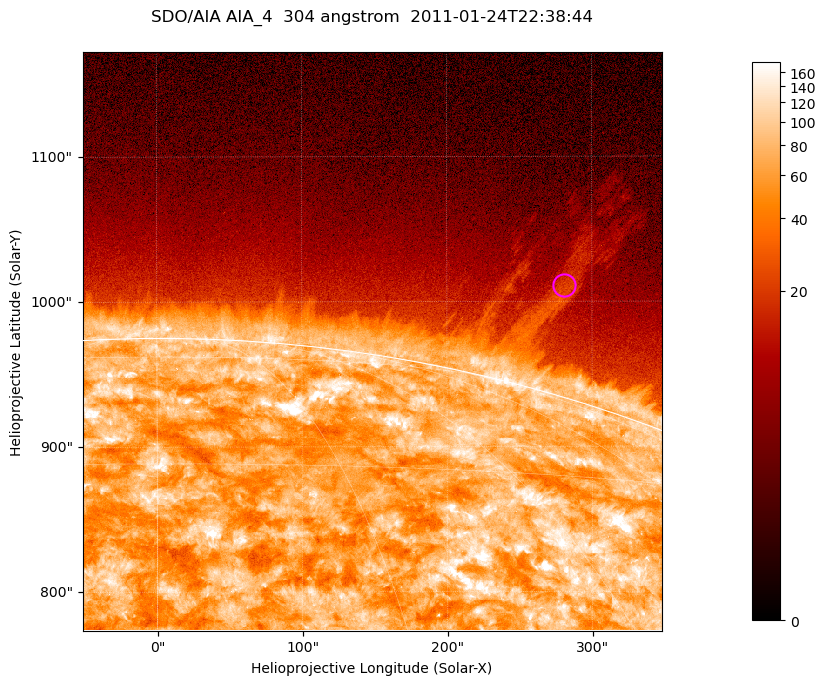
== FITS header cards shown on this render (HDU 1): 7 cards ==
TELESCOP= 'SDO/AIA '           / For AIA: SDO/AIA
INSTRUME= 'AIA_4   '           / For AIA: AIA_ATA1, AIA_ATA2, AIA_ATA3 or AIA_AT
WAVELNTH=                  304 / [angstrom] Wavelength
WAVEUNIT= 'angstrom'           / Wavelength unit: angstrom
DATE-OBS= '2011-01-24T22:38:44.139' / [ISO] Date when observation started; ISO 8
CTYPE1  = 'HPLN-TAN'           / CTYPE1; Typically HPLN
CTYPE2  = 'HPLT-TAN'           / CTYPE2; Typically HPLT

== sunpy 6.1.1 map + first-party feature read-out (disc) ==
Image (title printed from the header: SDO/AIA AIA_4  304 angstrom  2011-01-24T22:38:44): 665 x 665 px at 0.6 arcsec/px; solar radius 975 arcsec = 1625 px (partial field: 2.4% of the solar disc is inside the frame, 46% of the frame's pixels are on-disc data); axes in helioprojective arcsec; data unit not stated in the header (colour bar unlabelled)
Orientation: roll -0.132 deg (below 1 deg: not rotated)
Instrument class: DISC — disc imager (sunpy class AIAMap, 304 A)
Bright regions (active regions / flare kernels): reference = the on-disc median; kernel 5 px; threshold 5 sigma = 126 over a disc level ~71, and >= 1.15x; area >= 442 px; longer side >= 8 px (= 4.8 arcsec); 0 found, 0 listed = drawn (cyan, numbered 1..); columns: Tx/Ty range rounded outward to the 2 arcsec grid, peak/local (2 s.f.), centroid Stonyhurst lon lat
Off-limb structures (1.02-1.3 R_sun): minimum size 221 px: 8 found; the strongest spans PA ~340..345 deg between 1.03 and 1.14 R_sun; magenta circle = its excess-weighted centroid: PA ~345 deg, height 1.08 R_sun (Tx ~280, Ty ~1010 arcsec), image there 2.4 x the reference